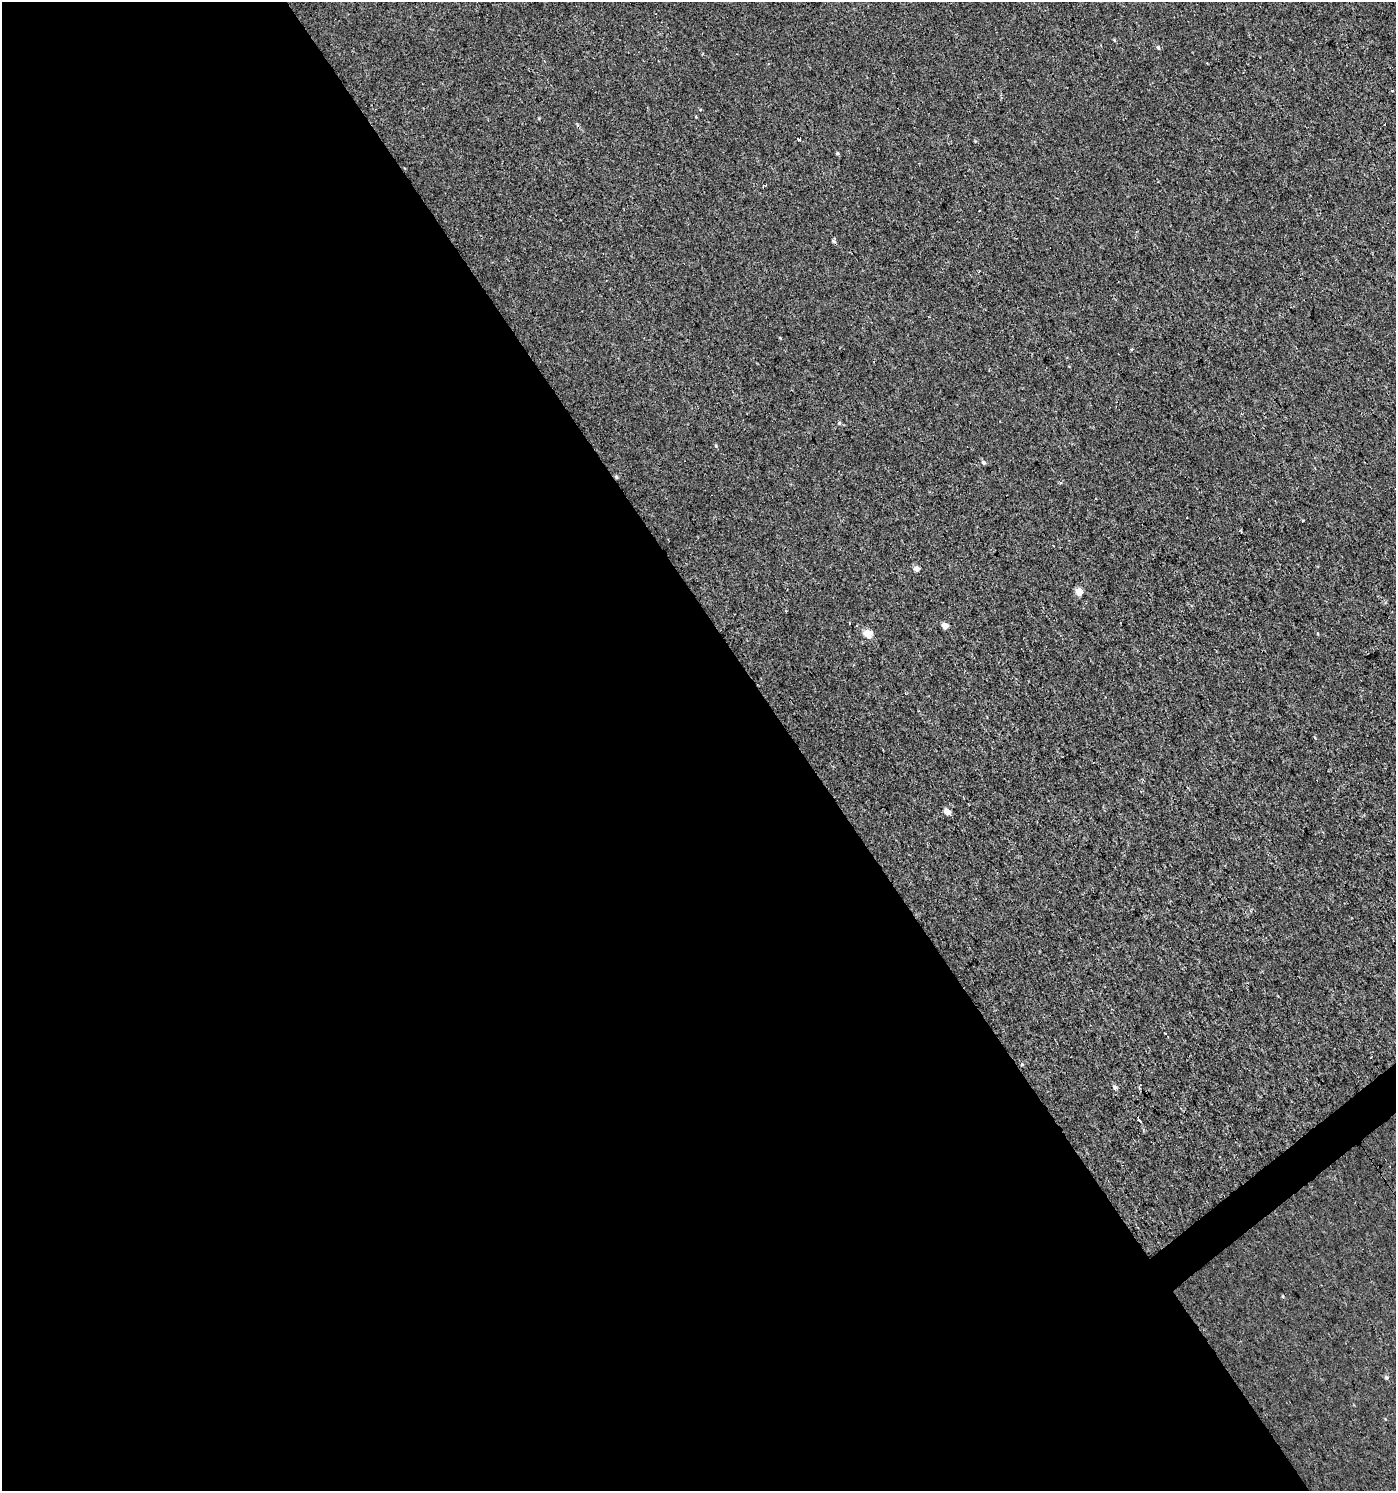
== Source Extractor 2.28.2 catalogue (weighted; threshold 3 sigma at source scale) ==
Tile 9 of 4 x 4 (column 1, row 3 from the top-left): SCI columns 191-1584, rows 1491-2979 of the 5895 x 5959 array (HDU 1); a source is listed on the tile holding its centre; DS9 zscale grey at full resolution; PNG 1398 x 1493 px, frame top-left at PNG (2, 2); no overlay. Shown black and unused: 58% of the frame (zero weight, under 2 of 3 exposures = <1% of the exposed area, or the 3 px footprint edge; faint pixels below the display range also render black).
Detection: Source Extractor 2.28.2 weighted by HDU 2 'WHT'; one run over the whole footprint, this tile lists its part. Background 3.40e-04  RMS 0.0038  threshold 0.0173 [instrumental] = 3 sigma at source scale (4.5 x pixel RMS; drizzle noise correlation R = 1.50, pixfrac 1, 0.0396/0.0396 arcsec/px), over >= 5 px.
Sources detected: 27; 8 cosmic-ray / hot-pixel residue — not listed; the other 19 listed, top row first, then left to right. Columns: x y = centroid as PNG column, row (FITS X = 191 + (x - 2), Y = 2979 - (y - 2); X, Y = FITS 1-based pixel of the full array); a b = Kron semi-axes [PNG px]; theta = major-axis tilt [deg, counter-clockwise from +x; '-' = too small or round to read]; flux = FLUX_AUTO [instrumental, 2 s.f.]
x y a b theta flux
1158 47 5 4 - 0.7
798 139 5 3 - 0.56
837 153 4 3 - 0.55
763 185 3 3 - 0.72
833 241 7 4 -45 0.65
979 271 3 3 - 0.34
1132 349 3 3 - 1.1
839 423 5 5 - 0.55
716 446 5 3 - 0.41
983 462 5 5 - 0.98
616 477 5 4 - 0.68
917 568 4 4 - 2.8
1079 592 5 4 - 6.1
945 625 4 4 - 4.1
868 633 5 5 - 10
947 812 5 4 - 3.8
1022 1064 4 4 - 0.4
1115 1087 5 4 - 1.4
1386 1378 6 5 - 0.69
Overlapping masked pixels (flux is a lower limit): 1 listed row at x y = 616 477